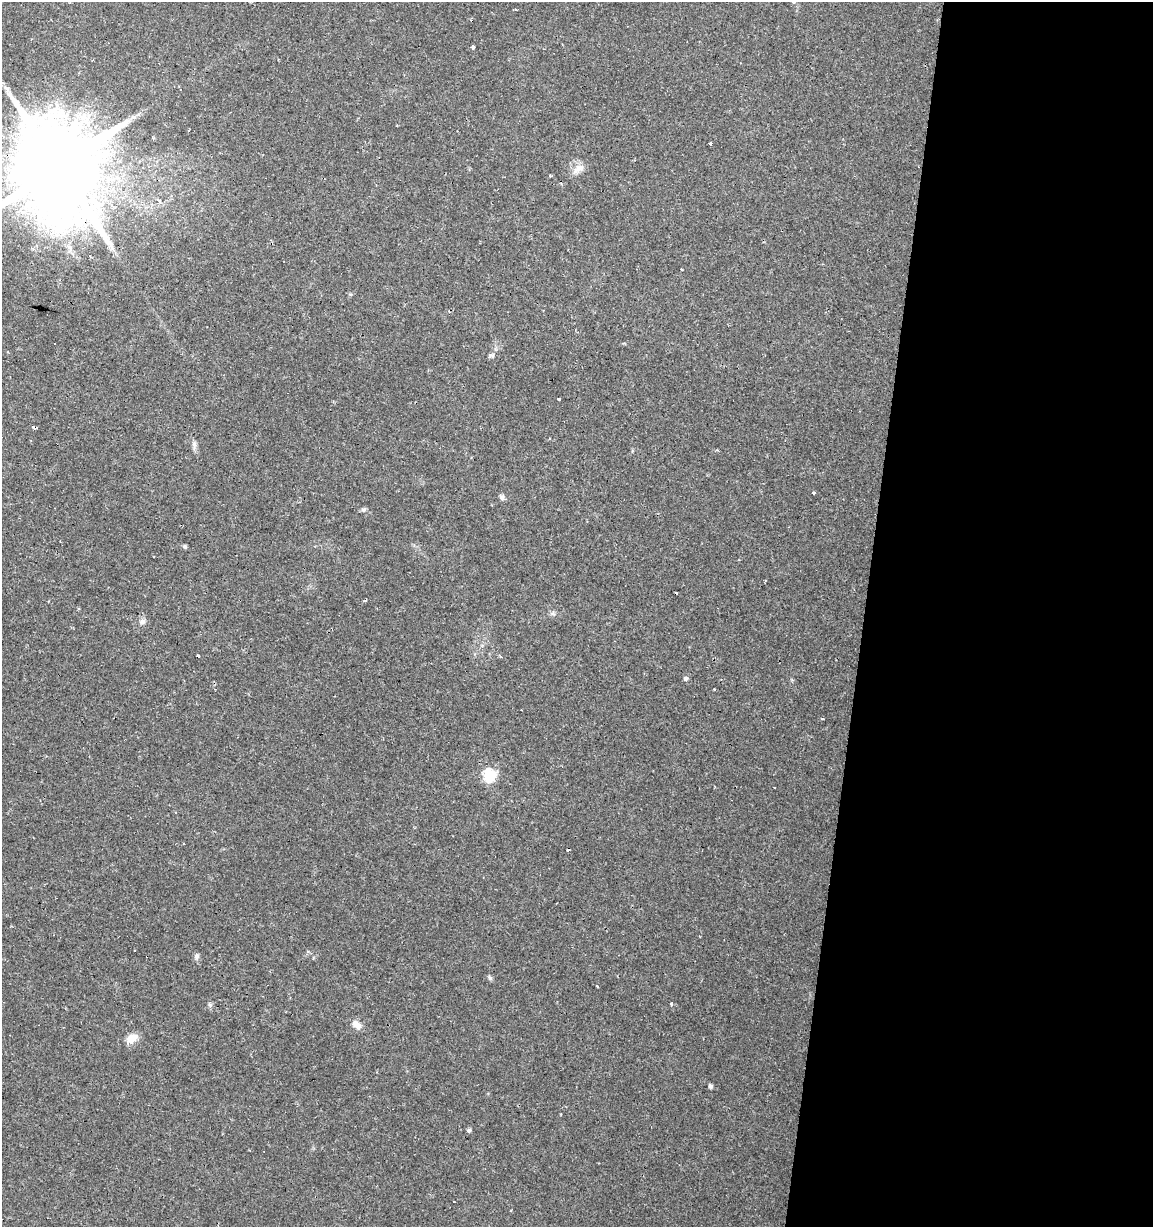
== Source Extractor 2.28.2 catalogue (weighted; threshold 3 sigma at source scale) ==
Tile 12 of 4 x 4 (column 4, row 3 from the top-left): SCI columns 3674-4824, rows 1228-2452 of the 5104 x 4901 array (HDU 1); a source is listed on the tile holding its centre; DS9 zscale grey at full resolution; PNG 1155 x 1229 px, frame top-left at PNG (2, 2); no overlay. Shown black and unused: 25% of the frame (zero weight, under 2 of 3 exposures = <1% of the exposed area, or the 3 px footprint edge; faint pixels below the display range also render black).
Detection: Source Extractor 2.28.2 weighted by HDU 2 'WHT'; one run over the whole footprint, this tile lists its part. Background 0.0295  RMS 0.0034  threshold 0.0154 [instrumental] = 3 sigma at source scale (4.5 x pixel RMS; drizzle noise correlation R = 1.50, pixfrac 1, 0.0396/0.0396 arcsec/px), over >= 5 px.
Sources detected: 41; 1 inside a brighter object's white glare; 11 cosmic-ray / hot-pixel residue — not listed; the other 29 listed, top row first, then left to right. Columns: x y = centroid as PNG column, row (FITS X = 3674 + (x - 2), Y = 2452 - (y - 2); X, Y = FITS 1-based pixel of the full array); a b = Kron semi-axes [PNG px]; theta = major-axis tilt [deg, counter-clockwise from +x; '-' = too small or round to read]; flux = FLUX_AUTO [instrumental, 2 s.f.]
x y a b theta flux
473 47 4 3 - 3.2
6 88 10 5 -54 1.4
710 144 3 3 - 0.84
59 167 26 23 -35 6600
578 169 18 9 34 2.8
682 270 3 2 - 0.41
558 398 3 3 - 3.2
34 427 4 3 - 3.3
194 444 8 5 -79 1
813 493 3 3 - 0.89
502 498 7 7 - 0.88
364 509 7 5 35 0.67
185 547 5 5 - 0.59
365 600 3 3 - 2.5
553 614 7 4 -19 0.66
142 621 8 7 - 1.2
198 656 4 3 - 1.7
685 679 5 5 - 0.88
822 719 4 3 - 1.5
489 775 6 6 - 39
135 951 3 3 - 0.59
196 956 9 6 81 0.89
490 978 6 5 - 0.79
672 1004 3 3 - 2.1
210 1005 6 4 -46 0.62
356 1024 12 8 -39 2.5
132 1038 14 10 23 3.4
710 1086 4 4 - 0.97
469 1130 5 4 - 0.68
Overlapping masked pixels (flux is a lower limit): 2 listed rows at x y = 59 167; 34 427
Isophote crosses this tile's border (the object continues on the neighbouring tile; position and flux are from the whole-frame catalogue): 1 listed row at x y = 59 167